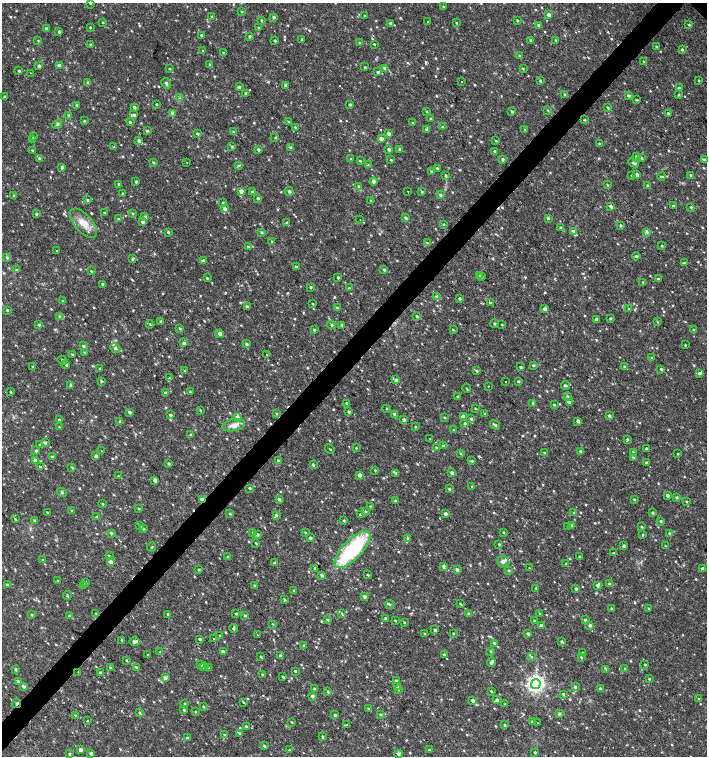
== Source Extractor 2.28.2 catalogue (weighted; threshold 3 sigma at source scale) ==
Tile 7 of 4 x 4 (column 3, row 2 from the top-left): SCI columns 3046-4454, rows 3013-4519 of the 6025 x 6032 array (HDU 1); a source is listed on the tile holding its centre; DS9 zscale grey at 2 x 2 block average (1 PNG px = mean of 2 x 2 image px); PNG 709 x 758 px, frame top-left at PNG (2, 3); each listed source drawn as its Kron ellipse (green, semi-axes under 4 px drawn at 4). Shown black and unused: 4% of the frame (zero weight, under 2 of 3 exposures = <1% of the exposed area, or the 3 px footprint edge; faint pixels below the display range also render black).
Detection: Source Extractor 2.28.2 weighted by HDU 2 'WHT'; one run over the whole footprint, this tile lists its part. Background 0.0179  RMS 0.0031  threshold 0.0141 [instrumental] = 3 sigma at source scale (4.5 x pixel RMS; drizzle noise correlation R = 1.50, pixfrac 1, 0.0396/0.0396 arcsec/px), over >= 5 px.
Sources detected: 890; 8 cosmic-ray / hot-pixel residue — neither listed nor drawn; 1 coinciding with a brighter row at this scale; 16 inside a brighter listed object's ellipse — not listed separately; of the other 865, all 500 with FLUX_AUTO >= 0.596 (the completeness limit of this list) listed and drawn (365 fainter detections not listed), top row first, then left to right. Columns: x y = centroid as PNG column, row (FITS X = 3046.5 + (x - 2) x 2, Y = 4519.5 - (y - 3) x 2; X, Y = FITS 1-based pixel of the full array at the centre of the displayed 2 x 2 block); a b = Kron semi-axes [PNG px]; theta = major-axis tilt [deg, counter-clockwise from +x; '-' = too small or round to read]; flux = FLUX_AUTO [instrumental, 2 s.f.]
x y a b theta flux
90 3 3 3 - 0.61
443 6 2 2 - 0.6
242 11 3 2 - 0.68
365 15 2 2 - 0.71
549 15 3 3 - 2.8
211 16 3 3 - 0.71
274 17 3 3 - 1.2
261 20 3 3 - 0.89
517 20 2 2 - 0.7
103 22 3 2 - 0.6
428 22 2 2 - 0.74
391 23 3 3 - 1.8
456 23 3 2 - 0.62
538 25 3 3 - 0.94
689 25 3 3 - 0.83
258 27 3 3 - 0.78
90 28 2 2 - 0.67
46 29 3 3 - 1.9
59 32 3 3 - 1.1
201 35 3 2 - 0.87
250 36 3 3 - 1.2
302 39 2 2 - 1.1
38 40 3 3 - 0.6
275 40 2 2 - 1
531 40 3 3 - 0.89
556 40 3 2 - 0.6
359 43 3 3 - 0.79
91 44 3 2 - 0.96
374 44 2 2 - 0.83
656 47 3 3 - 0.69
203 50 3 3 - 0.76
682 50 3 3 - 0.89
223 53 3 2 - 0.92
519 56 3 3 - 1.1
644 62 3 3 - 0.72
59 65 3 3 - 2.7
210 65 4 3 - 0.88
39 66 3 3 - 1.6
365 67 2 2 - 0.63
384 68 4 3 - 1.1
169 69 3 2 - 0.62
523 69 3 2 - 0.61
19 71 2 2 - 0.98
378 72 3 3 - 1.3
30 73 2 2 - 1.1
699 80 3 3 - 0.71
461 81 2 2 - 2.3
540 81 3 3 - 0.91
88 83 3 3 - 1.5
166 83 6 3 -62 1.6
285 85 3 3 - 1.2
239 87 3 3 - 1.1
679 88 3 3 - 1.2
246 93 3 2 - 1.6
565 95 3 3 - 0.92
678 95 3 2 - 0.6
628 96 4 3 - 1.5
5 97 3 3 - 1.4
180 98 3 2 - 0.78
636 100 4 2 - 0.64
156 104 3 2 - 0.62
350 104 3 2 - 1
76 105 3 2 - 0.94
134 107 3 3 - 1.6
608 108 3 3 - 0.84
548 110 3 2 - 0.65
512 111 3 3 - 0.99
427 112 3 3 - 0.76
173 113 3 3 - 3.4
668 113 3 2 - 0.91
69 115 3 2 - 0.8
134 115 3 3 - 1.3
431 118 3 3 - 0.74
584 120 3 3 - 0.72
84 121 3 3 - 0.7
130 122 3 3 - 1.1
288 122 3 2 - 0.87
412 123 3 2 - 0.62
57 124 5 4 - 1.4
295 127 3 2 - 0.61
442 127 3 3 - 0.82
427 130 4 3 - 1.3
525 130 3 3 - 0.84
147 131 3 3 - 1.1
233 132 4 3 - 0.83
197 134 4 2 - 1.1
389 134 4 3 - 1.9
33 137 3 3 - 0.89
275 138 3 3 - 0.63
381 138 3 3 - 3
33 139 3 3 - 1.2
139 140 4 3 - 1.4
496 141 3 2 - 0.69
600 144 3 3 - 1.3
114 147 3 3 - 0.69
232 147 4 3 - 0.75
291 147 4 3 - 1.1
258 149 3 3 - 1.4
389 149 3 3 - 1.6
399 149 3 3 - 1.2
32 150 3 2 - 0.83
495 151 3 3 - 1
636 156 3 3 - 0.68
39 158 3 3 - 1.1
641 158 3 2 - 0.74
351 159 3 2 - 0.68
503 159 3 3 - 1.2
704 159 4 3 - 1.3
391 160 2 2 - 0.7
360 161 3 2 - 0.78
187 162 2 2 - 1.6
153 163 3 3 - 0.84
634 163 6 3 -22 1.8
239 165 4 2 - 0.81
368 165 3 3 - 0.62
62 167 4 3 - 1.3
437 168 3 3 - 0.88
431 171 3 3 - 1
446 175 3 3 - 1
637 175 3 3 - 2.5
691 175 3 2 - 0.81
632 176 2 2 - 0.71
662 176 4 2 - 0.76
374 181 4 4 - 2.4
136 182 2 2 - 1.1
119 184 3 3 - 0.95
607 185 3 2 - 0.75
359 186 4 3 - 0.91
648 186 3 2 - 1.3
241 191 3 3 - 4.2
289 191 4 4 - 1.9
408 191 2 2 - 0.65
252 192 3 3 - 1.2
422 192 3 3 - 0.91
123 194 2 2 - 1.4
14 195 4 2 - 0.66
440 195 4 3 - 1.3
258 198 3 3 - 0.97
87 200 3 3 - 0.85
371 200 3 3 - 0.63
223 203 2 2 - 1.1
611 206 3 3 - 2.3
673 206 2 2 - 1.3
691 207 3 3 - 0.79
225 209 3 3 - 2.8
104 213 3 3 - 0.8
132 213 3 3 - 0.7
36 214 3 3 - 1
145 217 3 3 - 2.1
405 218 3 3 - 1.4
548 218 3 2 - 1.1
118 219 3 2 - 0.7
360 219 2 2 - 0.62
142 222 3 3 - 2
287 222 3 3 - 0.86
83 223 18 9 -49 10
444 224 3 2 - 0.61
621 225 3 3 - 1.2
561 228 3 3 - 1.1
573 231 3 3 - 1.8
168 232 3 3 - 0.89
262 232 3 3 - 0.96
647 232 4 4 - 1.3
272 241 3 3 - 1.1
427 243 3 3 - 0.8
662 246 3 2 - 0.76
248 247 3 3 - 1.7
57 251 2 2 - 0.68
636 256 4 3 - 1.5
7 257 4 3 - 1.2
132 259 4 3 - 0.98
203 261 3 3 - 2.7
684 263 3 3 - 0.78
296 267 3 3 - 1
384 269 3 3 - 0.92
16 270 3 3 - 1.2
91 271 3 2 - 0.61
479 275 2 2 - 0.91
481 276 3 3 - 1.2
338 277 2 2 - 0.9
207 278 3 2 - 0.72
658 279 2 2 - 1.1
643 282 3 2 - 0.7
103 284 4 3 - 1.4
310 287 2 2 - 1.4
349 288 3 3 - 0.66
437 297 4 3 - 1.9
460 299 3 3 - 1.1
63 301 3 3 - 0.66
490 303 3 2 - 1.2
313 304 3 2 - 0.68
247 307 3 3 - 1.5
337 307 3 3 - 0.71
545 309 3 3 - 3
629 309 3 3 - 0.6
7 310 3 2 - 0.91
59 316 3 3 - 0.94
417 316 4 3 - 1
610 318 3 2 - 0.88
597 319 3 3 - 2.4
161 322 3 3 - 1.2
657 322 3 2 - 0.61
150 324 4 3 - 0.71
495 324 4 2 - 0.8
39 325 3 3 - 1.1
331 325 4 3 - 1.5
342 325 3 3 - 0.84
502 325 3 2 - 0.63
180 329 4 3 - 1.1
314 329 3 3 - 0.94
694 329 3 2 - 0.67
453 330 3 3 - 0.76
220 334 4 3 - 2.9
184 343 3 3 - 2
246 344 3 3 - 1.4
685 345 2 2 - 0.68
83 346 3 3 - 1.2
115 348 5 4 - 1.6
84 352 3 2 - 0.68
72 354 3 3 - 0.82
267 355 2 2 - 0.7
651 357 3 2 - 0.62
62 360 5 2 - 0.97
66 365 3 3 - 1.7
533 365 3 3 - 0.96
33 366 3 3 - 0.8
521 367 3 3 - 1.1
625 367 3 3 - 1.2
100 368 3 2 - 0.68
661 369 3 2 - 1.1
184 371 3 2 - 0.6
477 371 3 3 - 1.1
699 373 3 3 - 1.7
169 378 4 3 - 1.2
396 380 3 3 - 1.5
101 381 3 2 - 0.94
505 381 2 2 - 2
518 381 3 3 - 1
71 385 3 3 - 3.2
565 385 4 3 - 1.4
489 386 2 2 - 0.83
467 389 4 2 - 0.63
11 392 2 2 - 0.88
190 392 3 2 - 0.87
165 393 3 3 - 2.5
568 396 3 3 - 0.67
458 397 3 3 - 1.5
570 402 4 3 - 1.2
346 403 2 2 - 0.94
533 403 4 3 - 1.3
554 405 3 2 - 0.83
387 408 3 3 - 0.62
475 408 3 2 - 0.62
200 410 3 2 - 0.63
129 412 4 3 - 1.6
349 412 3 2 - 1.1
276 413 3 2 - 0.62
395 414 3 3 - 2.5
485 414 2 2 - 1.1
170 415 3 3 - 1.3
609 416 3 3 - 1.1
237 417 3 3 - 2.9
444 417 2 2 - 0.82
463 417 3 3 - 4.5
471 419 4 3 - 1.3
59 420 3 2 - 0.97
404 420 3 3 - 1.8
120 421 3 2 - 1.1
578 421 3 3 - 3
465 423 3 3 - 1
234 425 11 6 10 4.8
495 425 5 2 - 1.6
59 427 3 2 - 0.63
415 427 3 2 - 0.7
454 430 3 2 - 0.61
191 435 3 3 - 0.88
430 438 2 2 - 0.77
627 439 4 3 - 1.1
45 443 3 3 - 1.5
40 445 3 3 - 0.99
443 446 3 3 - 0.98
356 448 2 2 - 0.77
436 448 3 2 - 0.77
330 449 5 2 - 0.67
647 449 3 2 - 1.6
36 451 3 3 - 1.1
102 451 2 2 - 0.71
580 452 3 3 - 1.4
633 452 3 2 - 0.79
461 453 3 3 - 0.85
544 453 3 3 - 0.63
678 454 2 2 - 0.67
96 456 3 3 - 2.2
52 457 3 3 - 1.2
633 457 3 2 - 0.76
35 460 3 3 - 2
278 461 3 2 - 0.97
472 461 3 3 - 0.85
646 462 3 3 - 1
168 463 3 3 - 0.94
313 465 3 2 - 1.2
40 467 3 2 - 1
72 467 3 2 - 0.78
375 470 3 2 - 0.65
396 473 4 3 - 1.1
452 473 3 3 - 2.4
360 475 3 3 - 3
118 476 2 2 - 1.7
155 480 3 3 - 3.2
472 486 3 3 - 0.66
250 488 3 2 - 0.95
449 489 2 2 - 1.5
62 492 5 3 - 0.9
667 495 3 2 - 2.3
677 497 3 3 - 1.1
202 499 3 2 - 3.1
279 499 3 3 - 2
634 499 3 2 - 0.87
395 501 3 3 - 1
686 501 2 2 - 0.76
103 504 3 2 - 0.8
370 506 3 2 - 0.6
139 509 3 3 - 0.66
72 511 3 2 - 0.66
365 511 3 3 - 0.79
47 513 3 2 - 1
574 513 3 3 - 1.2
652 513 3 3 - 1.1
230 514 3 2 - 0.84
445 514 3 2 - 2.5
276 515 3 3 - 1
361 515 2 2 - 2.2
96 517 3 3 - 0.81
15 519 3 2 - 0.64
34 520 3 3 - 0.95
344 521 2 2 - 0.87
661 521 3 2 - 1.1
572 525 3 3 - 1.5
140 526 3 3 - 1.1
568 527 3 2 - 0.71
642 527 3 3 - 0.71
143 529 3 3 - 0.96
111 533 4 3 - 1.1
253 533 3 3 - 0.83
306 533 4 3 - 0.8
504 533 3 2 - 0.75
669 533 3 2 - 0.76
257 534 4 3 - 1.6
643 535 3 2 - 0.77
310 538 3 3 - 1.4
408 538 3 3 - 1.4
256 543 4 2 - 0.66
499 544 3 2 - 0.64
624 545 4 3 - 1.1
665 546 3 2 - 0.6
152 547 4 2 - 0.63
352 549 24 9 46 78
613 553 2 2 - 0.66
109 556 3 2 - 0.74
228 557 3 2 - 1.1
580 557 3 3 - 0.91
43 560 3 3 - 1.1
503 561 6 5 - 2.8
111 562 3 3 - 3.8
275 563 3 3 - 0.97
566 564 3 2 - 1
444 566 3 3 - 1.6
529 567 2 2 - 0.76
315 568 3 2 - 0.88
703 568 3 3 - 2.2
457 569 3 3 - 1.8
199 570 3 3 - 0.83
509 570 3 3 - 0.83
322 575 3 3 - 1.3
368 575 3 2 - 0.7
58 581 3 2 - 0.78
85 582 3 3 - 1.5
609 584 3 3 - 1.3
7 585 3 2 - 1.1
598 585 4 3 - 1.4
83 586 3 3 - 0.69
254 586 3 3 - 0.81
536 588 3 2 - 0.6
576 589 3 3 - 1.2
294 591 3 3 - 0.92
67 595 4 2 - 0.65
365 597 3 3 - 2.1
284 600 4 3 - 0.81
390 604 5 3 - 1
460 604 4 2 - 0.67
612 608 3 3 - 0.72
649 609 3 2 - 0.82
96 613 3 2 - 0.73
342 613 3 3 - 0.75
168 614 3 2 - 1.4
236 614 3 3 - 0.75
468 614 3 3 - 1.2
540 614 3 2 - 0.6
31 615 3 3 - 0.73
245 615 3 3 - 0.99
69 616 3 3 - 2
386 618 4 2 - 0.84
327 620 3 3 - 0.87
395 620 3 2 - 0.68
585 620 4 3 - 1.4
534 621 3 3 - 0.75
404 622 3 3 - 0.7
273 624 3 2 - 0.64
541 625 4 3 - 2.7
590 625 3 3 - 1.6
234 628 4 3 - 1.4
435 630 3 3 - 1.7
453 633 3 3 - 0.62
528 633 3 2 - 1.2
425 634 3 3 - 0.87
220 635 3 2 - 0.78
257 635 2 2 - 0.81
200 639 3 2 - 1.3
213 639 3 2 - 2.9
122 640 3 3 - 0.84
562 641 3 2 - 0.98
134 642 5 3 - 2.8
494 643 3 2 - 1.3
304 646 3 2 - 1.4
491 651 4 3 - 0.95
160 652 3 3 - 1.1
223 652 3 3 - 2.9
583 653 2 2 - 0.79
148 655 3 3 - 0.73
444 655 3 3 - 1.7
280 656 3 2 - 1.7
261 657 2 2 - 0.95
531 657 3 3 - 0.63
581 657 3 3 - 0.83
126 660 3 2 - 0.68
491 662 4 2 - 2.7
201 665 3 3 - 1.8
645 665 3 2 - 0.78
204 667 4 4 - 1.5
111 668 3 3 - 0.84
136 668 4 3 - 1.3
208 668 3 3 - 1
625 668 3 2 - 0.77
15 669 3 2 - 1.2
606 669 3 3 - 0.91
295 671 2 2 - 0.91
78 672 2 2 - 0.83
100 673 3 3 - 1.4
262 674 2 2 - 0.77
283 677 3 2 - 0.82
165 678 3 3 - 2.6
649 679 3 2 - 0.79
18 681 3 3 - 1.1
396 681 3 2 - 1.4
536 684 5 5 - 270
23 686 4 3 - 1.6
397 686 3 3 - 1.6
575 687 3 3 - 1.5
600 688 3 2 - 0.95
314 689 3 3 - 0.96
398 690 3 3 - 0.75
491 691 2 2 - 0.83
328 692 3 3 - 1
563 694 3 2 - 0.96
312 696 3 3 - 1.7
699 699 3 2 - 0.79
497 700 2 2 - 2.8
473 701 2 2 - 2.3
243 702 3 2 - 0.61
185 703 2 2 - 0.78
17 704 4 2 - 2.2
505 704 2 2 - 0.61
203 707 3 2 - 1.1
368 708 3 2 - 0.72
184 710 3 2 - 0.89
195 712 2 2 - 0.67
139 713 3 3 - 0.8
380 714 3 3 - 0.95
559 714 4 3 - 1.1
75 715 3 3 - 0.97
335 715 3 3 - 1.3
87 721 2 2 - 0.61
532 721 3 3 - 0.65
292 722 2 2 - 0.68
538 723 2 2 - 1.4
347 725 3 2 - 0.64
505 725 3 2 - 0.94
246 726 3 2 - 0.95
239 733 3 2 - 1.2
224 735 3 3 - 0.9
322 737 3 3 - 0.96
187 738 3 2 - 1.2
264 746 3 3 - 1.3
80 750 3 2 - 2.9
289 750 3 2 - 0.62
429 750 3 2 - 0.82
535 752 2 2 - 0.95
91 753 3 2 - 1.4
70 754 3 3 - 0.8
398 754 4 4 - 1.5
Overlapping masked pixels (flux is a lower limit): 2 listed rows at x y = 202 499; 17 704
Isophote crosses this tile's border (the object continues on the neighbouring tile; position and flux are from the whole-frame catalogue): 1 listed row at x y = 90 3
Diffuse or blended objects may show on this block-average render without a row.